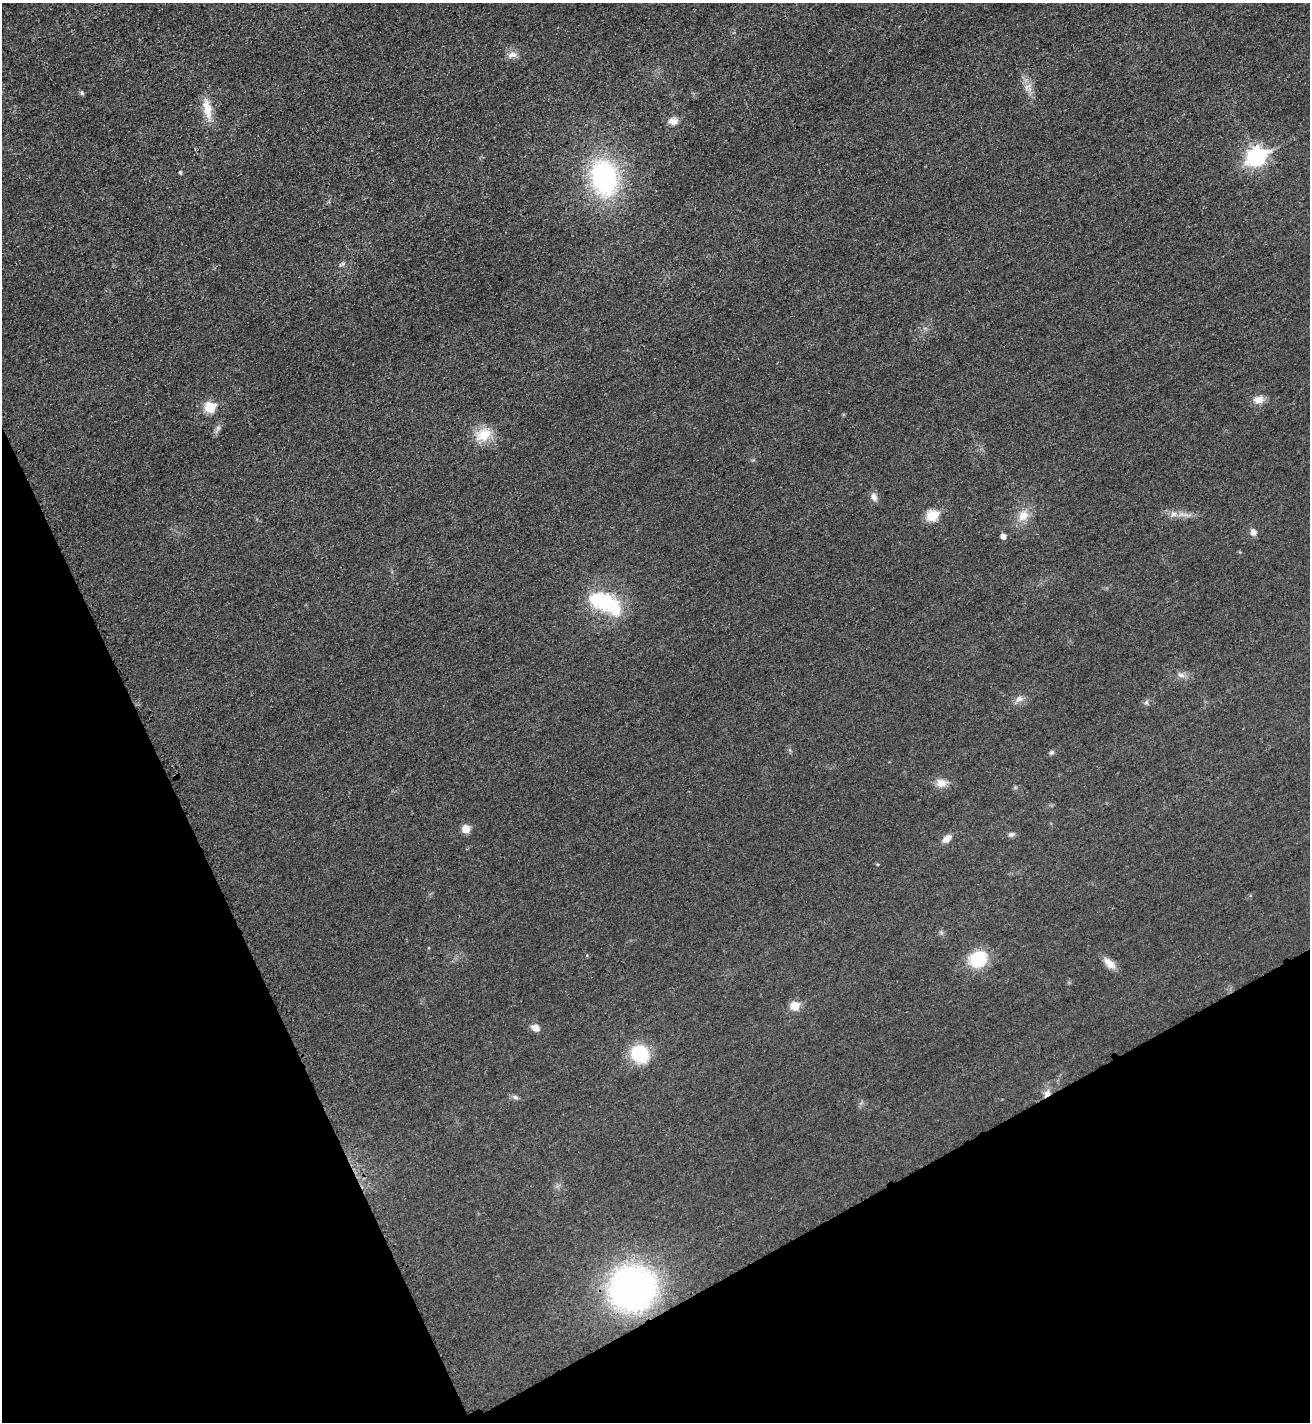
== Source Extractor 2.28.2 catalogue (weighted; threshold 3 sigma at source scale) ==
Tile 14 of 4 x 4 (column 2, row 4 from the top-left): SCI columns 1480-2787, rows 23-1442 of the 5715 x 5722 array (HDU 1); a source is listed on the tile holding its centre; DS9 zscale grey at full resolution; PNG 1312 x 1424 px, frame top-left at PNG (2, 3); no overlay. Shown black and unused: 23% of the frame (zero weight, under 3 of 4 exposures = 2% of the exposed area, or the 3 px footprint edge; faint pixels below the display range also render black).
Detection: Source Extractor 2.28.2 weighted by HDU 2 'WHT'; one run over the whole footprint, this tile lists its part. Background 0.0165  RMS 0.0058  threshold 0.026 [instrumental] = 3 sigma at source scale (4.5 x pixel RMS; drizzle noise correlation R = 1.50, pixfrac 1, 0.05/0.05 arcsec/px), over >= 5 px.
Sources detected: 33; all 33 listed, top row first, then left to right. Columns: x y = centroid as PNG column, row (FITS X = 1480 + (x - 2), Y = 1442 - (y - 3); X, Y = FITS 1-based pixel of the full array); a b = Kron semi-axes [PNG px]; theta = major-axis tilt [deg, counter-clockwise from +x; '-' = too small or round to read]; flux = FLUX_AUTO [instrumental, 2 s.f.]
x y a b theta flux
512 55 13 9 16 3.7
82 93 5 4 - 1.4
207 109 32 10 -79 9.8
673 121 12 9 8 3.6
1256 157 9 7 29 190
180 172 5 4 - 0.77
604 178 36 25 -78 90
1259 400 15 10 9 4.6
210 407 6 6 - 28
483 435 23 17 32 12
874 497 11 8 -68 2.9
1174 514 10 7 -1 3
932 515 6 6 - 33
1023 516 14 12 52 7.7
1253 532 9 7 -77 2.7
1003 536 5 5 - 2.8
605 603 43 20 -27 40
1181 675 11 6 -15 2.5
1019 699 11 8 42 3
1146 702 7 5 46 1.3
1052 752 7 6 - 1.2
941 783 13 11 -10 5.2
466 829 6 5 - 11
1011 834 8 6 13 1.7
947 839 11 7 41 4.2
978 959 20 17 37 25
1110 964 17 8 -43 5.6
795 1006 6 6 - 16
535 1028 10 7 -26 3.8
640 1054 20 17 -51 26
1047 1093 10 7 44 3.4
515 1097 8 6 -28 1.5
632 1288 37 36 - 220
Overlapping masked pixels (flux is a lower limit): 1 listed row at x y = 1047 1093